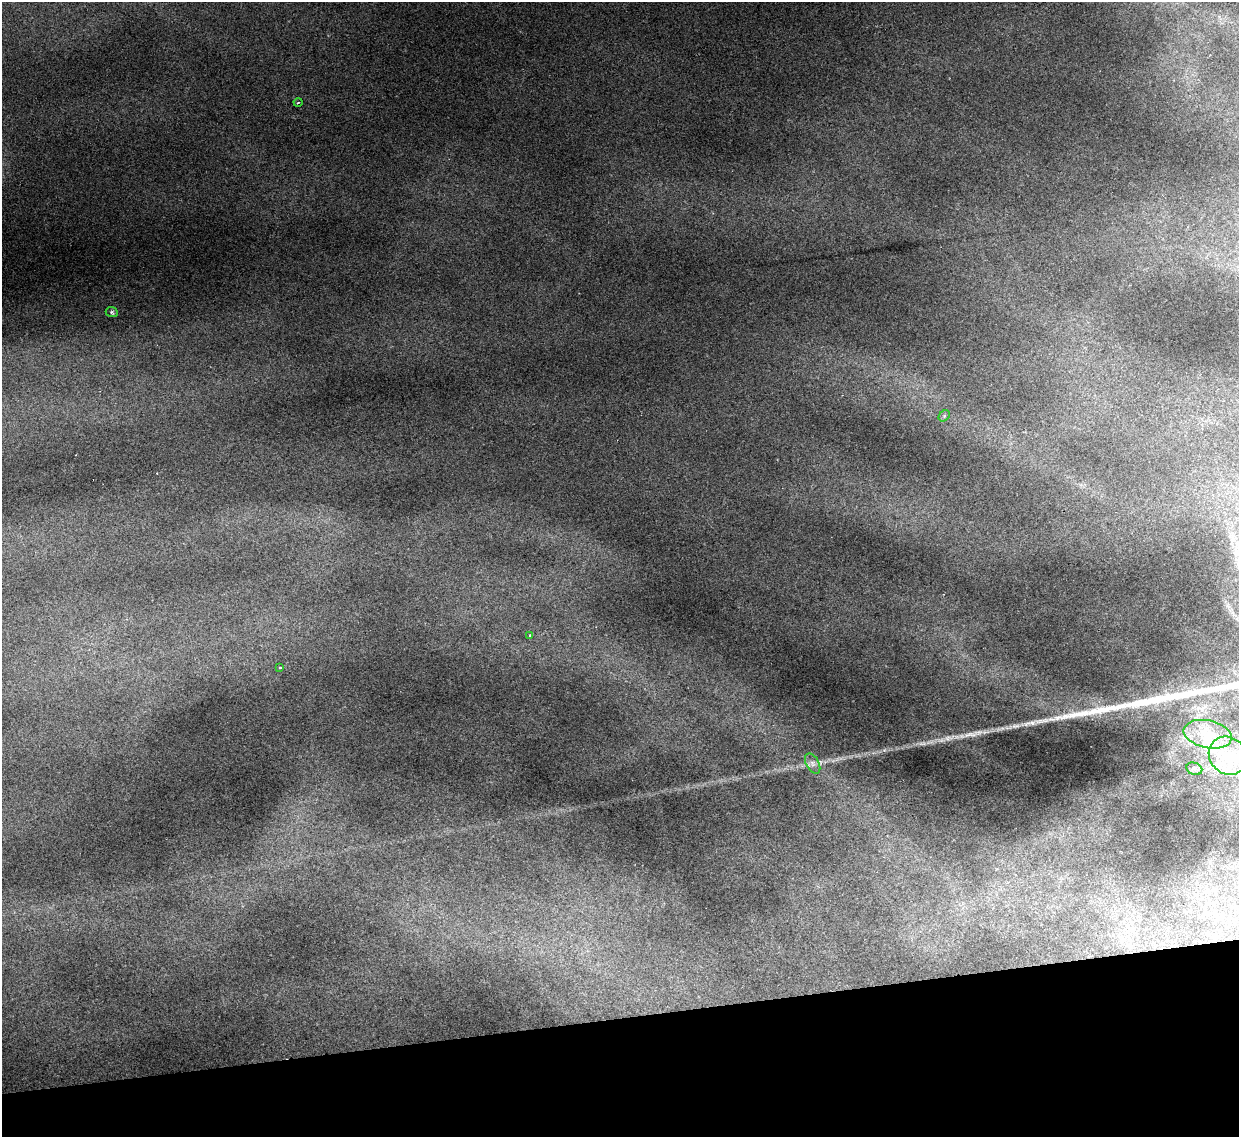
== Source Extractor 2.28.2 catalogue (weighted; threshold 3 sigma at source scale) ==
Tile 14 of 4 x 4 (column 2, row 4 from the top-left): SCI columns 1238-2474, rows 251-1385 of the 4949 x 4930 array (HDU 1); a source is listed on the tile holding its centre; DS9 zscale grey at full resolution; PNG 1241 x 1139 px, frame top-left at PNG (2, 2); each listed source drawn as its Kron ellipse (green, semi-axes under 4 px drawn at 4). Shown black and unused: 10% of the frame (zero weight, under 2 of 3 exposures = <1% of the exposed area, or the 3 px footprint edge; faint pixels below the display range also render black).
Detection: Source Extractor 2.28.2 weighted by HDU 2 'WHT'; one run over the whole footprint, this tile lists its part. Background 0.16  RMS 0.0093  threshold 0.0417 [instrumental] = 3 sigma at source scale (4.5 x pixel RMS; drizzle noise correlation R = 1.50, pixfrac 1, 0.05/0.05 arcsec/px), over >= 5 px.
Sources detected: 11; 1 long thin detection or spike segment (spike, bleed or trail) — neither listed nor drawn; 1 inside a brighter listed object's ellipse — not listed separately; the other 9 listed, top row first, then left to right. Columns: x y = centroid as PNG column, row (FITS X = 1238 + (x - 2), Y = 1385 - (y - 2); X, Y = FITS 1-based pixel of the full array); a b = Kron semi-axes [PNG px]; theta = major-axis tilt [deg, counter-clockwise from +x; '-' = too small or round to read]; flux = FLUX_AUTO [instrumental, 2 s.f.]
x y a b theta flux
298 103 4 3 - 0.94
112 312 6 5 - 1.6
944 416 6 5 - 1.6
530 636 4 3 - 1.4
280 667 3 3 - 2.3
1208 734 24 13 -12 19
1228 756 20 18 -44 27
813 764 11 6 -61 4.4
1194 769 8 6 -21 2.9